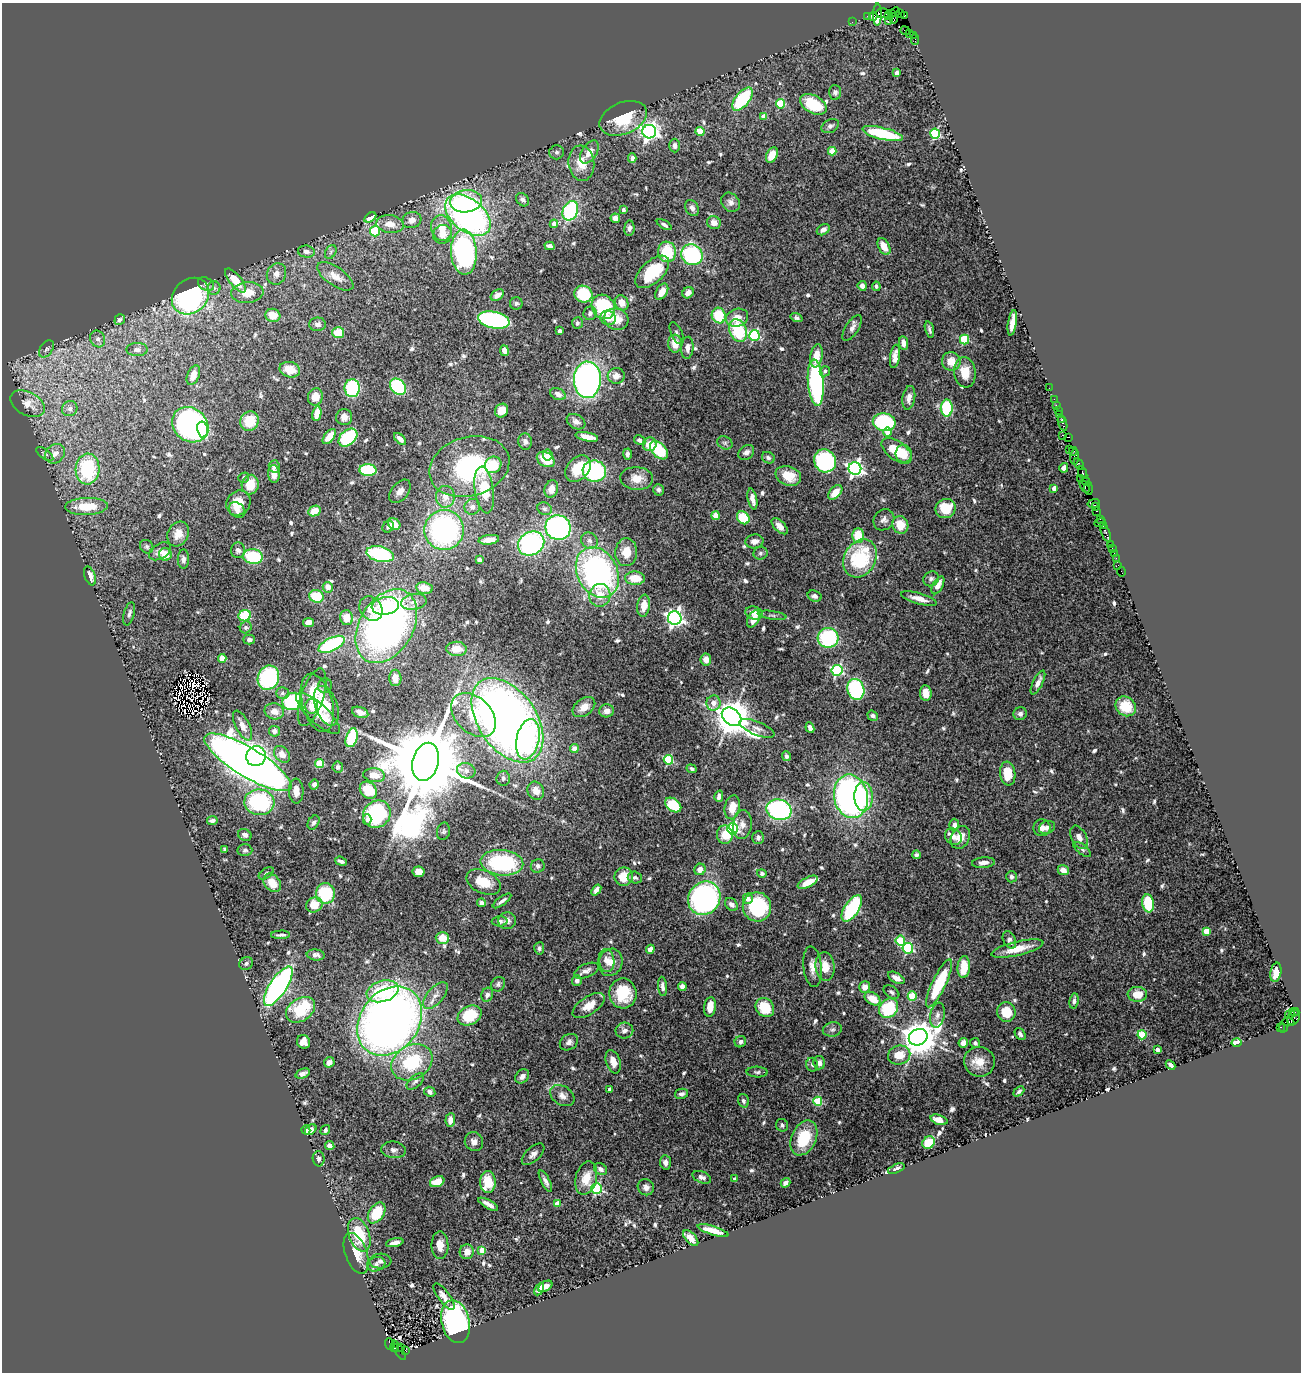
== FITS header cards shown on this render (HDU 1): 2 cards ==
NAXIS1  =                 1299
NAXIS2  =                 1370

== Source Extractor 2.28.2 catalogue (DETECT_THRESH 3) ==
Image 1299 x 1370 px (HDU 1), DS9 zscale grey, 1 PNG px = 1 image px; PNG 1303 x 1374 px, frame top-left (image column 1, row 1370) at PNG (2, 3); each listed source drawn as its Kron ellipse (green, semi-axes under 4 px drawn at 4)
Background 1.67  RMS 0.043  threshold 0.128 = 3 sigma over >= 5 px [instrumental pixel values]
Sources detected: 683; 10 with non-positive FLUX_AUTO (blend fragments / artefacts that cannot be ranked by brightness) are neither listed nor drawn; of the other 673, the 500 brightest by FLUX_AUTO listed and drawn (173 fainter detections omitted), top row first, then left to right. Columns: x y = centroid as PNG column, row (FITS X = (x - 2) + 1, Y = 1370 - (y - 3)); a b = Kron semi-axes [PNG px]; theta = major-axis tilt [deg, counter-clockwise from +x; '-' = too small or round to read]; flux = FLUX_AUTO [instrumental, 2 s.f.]
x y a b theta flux
896 12 5 2 - 57
883 13 7 4 1 220
891 13 3 2 - 24
900 13 2 2 - 28
877 15 11 3 89 270
905 15 4 3 - 77
867 16 2 2 - 43
873 16 4 3 - 230
889 16 4 3 - 88
893 19 5 3 - 180
889 20 2 2 - 34
852 22 2 2 - 35
905 31 5 2 - 120
910 33 3 2 - 160
913 35 4 2 - 130
915 39 5 2 - 120
897 73 4 4 - 20
835 92 7 6 - 7.2
742 99 14 7 50 200
780 104 4 4 - 150
813 104 14 8 -30 100
764 117 4 4 - 35
623 118 25 16 23 110
830 126 9 6 29 8.5
700 131 4 4 - 67
649 132 7 6 - 1500
883 134 21 6 -13 180
935 134 5 5 - 270
675 146 7 5 -88 11
832 151 4 4 - 58
557 152 7 7 - 7.8
589 152 13 7 56 32
772 155 8 5 62 39
632 158 5 4 - 10
581 163 18 13 -84 58
522 200 7 5 -49 12
466 201 16 11 7 120
731 202 10 8 -51 16
692 208 8 6 -59 13
623 210 4 3 - 13
570 211 10 7 66 260
468 215 26 16 -39 1100
370 217 7 4 30 26
615 218 5 4 - 20
412 220 9 8 - 21
714 223 7 6 - 22
390 224 14 9 -7 33
554 224 4 4 - 23
664 225 8 4 -31 8.2
442 228 13 10 -76 45
629 228 8 5 85 9.4
823 230 7 5 34 13
375 231 5 5 - 140
442 234 10 9 - 33
550 246 5 4 - 14
884 246 9 5 -62 34
306 252 8 6 -8 13
331 252 7 5 60 6.8
464 252 22 13 -87 590
667 252 10 9 - 110
692 255 11 10 - 310
652 272 21 11 43 130
276 274 11 9 66 22
335 276 21 9 -35 37
235 280 14 6 -51 58
206 284 8 6 -31 7.5
862 286 5 4 - 14
876 286 4 4 - 6.9
214 288 6 6 - 8.4
247 292 16 10 6 53
662 292 9 5 61 31
688 293 6 5 - 21
583 294 9 8 - 120
497 295 7 5 37 15
190 296 20 16 42 610
516 303 6 6 - 6.8
622 303 8 6 -62 28
603 307 13 11 -56 180
590 313 7 6 - 8
273 315 7 6 - 46
719 316 8 7 - 99
608 318 8 7 - 21
737 318 11 9 19 32
796 318 6 4 -19 7.3
616 319 12 10 -24 44
120 320 6 5 - 9.8
494 320 16 8 -12 390
577 323 6 5 - 6.8
1012 323 13 4 82 34
318 324 8 6 1 12
852 328 15 6 57 14
929 329 8 3 -74 7
738 330 11 8 -68 160
560 331 3 3 - 12
338 333 6 5 - 65
677 333 12 5 -65 8.2
754 335 5 5 - 290
98 339 8 7 - 12
965 340 5 4 - 150
903 343 7 4 -81 15
675 344 9 7 -84 38
687 348 11 6 85 15
46 349 9 6 55 8
137 350 10 6 1 14
504 351 5 4 - 18
816 356 11 6 81 46
895 356 12 5 80 21
951 361 9 9 - 41
290 370 10 7 -14 42
825 371 5 5 - 8
965 372 15 10 -84 45
193 375 10 6 68 31
616 376 8 8 - 19
587 380 18 13 89 830
816 383 23 8 -85 490
398 387 9 7 -45 200
352 388 9 7 88 240
1049 388 2 2 - 18
558 394 8 5 -24 14
315 397 9 7 75 34
909 398 12 6 80 19
1054 399 2 2 - 92
27 404 18 11 -28 49
1056 405 2 2 - 64
947 408 8 6 90 210
70 409 8 7 - 12
502 411 7 6 - 32
1058 411 2 2 - 130
317 414 7 4 79 39
1060 415 3 3 - 200
344 417 8 8 - 16
1062 420 3 2 - 190
250 421 10 9 - 71
576 422 10 7 -30 14
884 422 11 8 -10 250
1063 423 8 3 -71 430
190 425 19 16 -42 950
203 429 8 5 -79 200
887 432 4 4 - 51
1062 435 3 2 - 140
329 437 9 5 52 45
348 437 11 7 42 230
587 437 11 4 -12 32
1068 437 4 4 - 230
400 439 7 4 -44 16
640 440 6 4 -30 10
525 441 8 7 - 12
725 443 8 6 -27 6.4
650 444 7 6 - 42
1069 449 2 2 - 30
659 450 11 7 -45 140
897 451 17 9 -36 98
1073 451 4 3 - 140
746 452 8 6 40 12
45 454 10 4 -37 6.8
55 454 11 9 42 20
627 454 5 4 - 9.9
904 454 9 8 - 36
548 455 5 4 - 18
1075 457 7 4 86 640
768 458 6 5 - 6.7
546 459 9 7 -32 79
825 461 12 11 - 290
1079 464 6 3 -58 340
493 465 9 7 44 78
274 466 6 5 - 12
469 467 41 29 16 370
855 468 6 6 - 1000
1064 468 5 4 - 17
87 469 15 12 86 220
578 469 15 10 49 71
368 470 8 6 -4 190
594 471 12 10 -9 300
1083 473 6 3 -67 540
274 474 9 6 -85 27
788 476 13 9 -21 56
244 478 6 5 - 6.5
637 478 16 11 -4 38
1081 478 3 2 - 21
1086 481 4 2 - 93
250 485 10 8 76 58
1085 486 7 4 -57 660
1054 488 4 3 - 20
1088 488 7 2 -86 460
551 489 9 6 72 24
484 490 23 9 -82 100
658 490 6 5 - 8.1
400 491 13 8 51 19
835 492 8 5 47 41
445 497 11 9 86 30
752 499 11 4 -79 19
238 503 13 11 52 56
1094 503 6 3 13 170
86 506 21 8 2 85
1095 506 3 3 - 110
472 507 8 7 - 15
946 508 10 9 - 68
545 509 7 6 - 7.4
237 510 9 7 -40 15
315 511 6 5 - 45
1097 511 3 2 - 180
716 516 4 4 - 61
743 518 7 5 -47 100
1100 519 3 2 - 200
884 520 11 9 50 15
1100 522 6 3 11 310
394 524 6 5 - 29
900 525 9 8 - 51
388 526 6 5 - 8.7
780 526 10 5 -45 19
1103 526 3 2 - 150
558 528 13 12 - 550
444 530 20 19 - 600
1106 532 10 3 -69 470
178 534 13 10 62 33
858 536 7 6 - 84
489 540 10 4 8 21
589 541 9 7 -43 12
754 541 9 7 9 18
531 544 14 11 31 450
1110 544 3 3 - 170
147 547 7 6 - 7.3
1112 548 3 2 - 93
238 550 8 7 - 11
160 551 12 7 30 19
626 552 14 11 88 48
760 553 7 6 - 7.5
165 554 6 6 - 40
380 554 14 7 -13 260
1114 554 3 2 - 100
253 556 10 7 -7 150
860 558 20 15 61 210
1116 558 2 2 - 21
183 559 9 5 89 12
479 560 4 4 - 9.2
1118 565 3 2 - 35
597 572 26 20 -63 800
1121 572 4 2 - 24
90 576 10 5 -69 21
635 578 10 6 -2 57
931 579 8 7 - 8.7
938 585 10 5 62 22
328 587 5 5 - 23
424 588 8 5 -8 33
600 595 11 10 - 41
316 596 7 6 - 91
814 596 7 5 -18 9.4
919 598 18 5 -16 27
414 602 13 8 11 20
385 606 14 9 7 57
644 606 11 6 83 40
371 609 13 10 -53 38
754 613 9 6 -18 22
129 614 12 5 75 11
772 615 14 3 -8 7.1
245 616 6 5 - 150
347 618 7 6 - 40
675 618 7 6 - 1100
754 619 9 5 61 35
308 622 5 4 - 21
386 626 40 27 59 1300
246 627 6 5 - 6.5
828 638 10 10 - 240
249 640 6 5 - 8.9
332 644 14 6 26 290
456 649 10 7 -2 40
222 658 4 4 - 64
706 660 6 5 - 20
837 670 5 5 - 360
268 678 12 10 71 270
395 678 8 6 -89 25
1038 683 13 5 63 17
325 686 7 7 - 9.3
856 689 10 8 -72 330
282 693 6 5 - 7.9
926 693 8 6 -84 27
312 697 30 11 72 84
293 701 10 8 12 230
317 703 30 15 -74 92
714 703 7 7 - 22
311 706 7 6 - 21
326 706 21 11 -70 52
1126 706 11 9 -42 84
584 707 12 8 36 32
274 711 10 8 -13 24
607 711 7 6 - 19
360 712 8 5 -19 18
318 713 28 9 -43 69
1020 714 6 6 - 9
473 715 26 17 -44 110
873 716 6 4 -36 7.8
732 717 11 8 -39 7800
507 720 47 29 -56 2500
242 726 16 7 -63 25
757 728 18 6 -22 18
810 728 5 4 - 11
274 731 5 5 - 11
352 738 10 5 73 210
528 739 20 11 78 100
574 749 4 4 - 30
282 754 9 7 -48 20
256 756 10 9 - 430
786 756 5 4 - 7.3
668 760 5 5 - 210
248 762 50 14 -31 4300
426 762 19 13 75 68000
319 764 4 4 - 130
338 767 5 5 - 7.5
692 769 5 4 - 6.9
466 771 9 7 -16 13
1008 774 12 7 -82 57
374 775 11 7 -7 38
503 778 7 6 - 8
314 785 5 4 - 9.4
368 790 9 7 -43 80
296 791 12 7 -88 23
536 791 9 8 - 26
719 796 6 4 75 12
851 796 22 17 -78 980
864 796 14 9 -88 120
259 802 15 13 -7 310
673 805 9 6 -38 110
732 807 12 7 79 37
779 810 13 10 -17 400
377 814 14 13 - 300
367 819 5 4 - 10
212 821 5 4 - 10
314 822 7 5 60 8.3
742 824 14 9 83 21
954 825 6 5 - 13
1047 827 8 6 22 11
1042 828 8 8 - 17
732 829 5 5 - 460
443 831 9 6 78 7.7
245 835 7 5 -27 11
725 835 9 8 - 45
953 837 9 7 -43 14
960 837 12 9 64 32
1079 837 12 7 -62 22
758 838 6 5 - 10
225 849 4 3 - 6.6
1082 849 10 5 -39 8.1
245 850 7 6 - 7.2
916 855 4 4 - 7.2
341 861 6 3 -20 11
502 863 21 12 -5 270
983 863 11 5 5 18
538 866 7 6 - 9.1
700 869 6 5 - 17
1063 870 6 5 - 23
419 872 6 5 - 26
266 873 8 5 34 7
762 873 5 4 - 7.2
624 877 9 9 - 55
1011 877 6 5 - 7.3
635 878 7 5 -15 7.4
483 882 18 11 -25 63
808 882 11 5 27 33
272 883 10 7 -49 46
596 890 6 4 50 13
325 893 10 9 - 160
704 898 17 15 53 630
748 899 5 5 - 22
502 901 11 3 36 9.8
482 903 4 4 - 11
1148 903 9 5 -83 120
731 904 7 5 -44 14
314 905 8 7 - 54
757 907 14 14 - 230
852 908 15 7 56 240
500 921 8 5 1 10
507 921 9 8 - 15
1207 931 4 4 - 60
281 935 9 3 2 8.1
442 938 6 6 - 40
1009 940 9 6 -66 13
900 941 5 5 - 180
539 948 6 5 - 6.7
908 948 5 5 - 280
650 949 4 4 - 20
1017 949 27 7 13 50
316 955 9 5 -7 14
606 960 11 7 -80 22
610 962 14 12 70 32
246 963 7 6 - 7.4
825 966 14 9 -84 43
813 967 20 9 -84 27
964 967 11 6 87 59
586 971 13 6 23 14
1276 972 10 5 79 31
896 978 9 5 -29 19
577 980 5 5 - 10
939 983 26 7 64 200
498 984 7 6 - 7.2
278 986 23 8 57 850
663 986 10 4 -83 10
682 986 4 4 - 12
865 987 6 5 - 23
382 991 16 10 17 140
891 992 9 5 -33 7.7
623 993 15 13 -82 100
1137 994 9 7 1 49
435 995 16 8 50 22
487 995 7 5 67 12
912 996 4 4 - 110
872 999 8 5 -33 53
1074 1001 7 4 80 10
589 1006 18 8 33 40
710 1007 10 5 83 36
765 1008 10 8 -49 78
888 1008 10 9 - 170
300 1010 16 11 34 150
1006 1012 10 9 - 61
1294 1012 5 2 - 98
1290 1014 5 3 - 76
937 1015 12 7 79 15
469 1016 12 9 28 120
1294 1018 8 6 59 480
390 1021 37 29 53 2300
1288 1022 6 4 -11 670
1284 1025 7 4 75 270
1281 1027 3 3 - 140
832 1029 10 7 12 9.9
624 1031 9 8 - 17
1020 1034 6 5 - 8.5
1142 1035 4 4 - 130
918 1037 9 8 - 7200
303 1042 7 6 - 34
569 1042 10 7 34 13
740 1042 6 5 - 9.2
963 1043 5 4 - 18
975 1043 5 5 - 7.8
1237 1043 5 3 - 46
1157 1050 3 3 - 16
899 1055 11 9 15 49
329 1062 5 5 - 15
412 1062 21 17 30 170
613 1062 12 7 -72 27
979 1062 15 15 - 43
819 1063 6 6 - 14
812 1065 7 6 - 7.7
1171 1065 5 3 - 7.6
757 1072 10 5 -2 6.8
303 1074 7 4 22 12
522 1076 8 6 46 15
415 1081 10 5 42 10
609 1089 4 3 - 9.7
1019 1091 6 4 43 6.4
430 1092 6 5 - 12
681 1094 6 5 - 9.9
562 1096 13 9 -33 19
743 1101 7 5 -73 7.6
818 1101 4 4 - 140
450 1120 7 5 85 23
939 1120 9 5 -16 24
782 1125 6 6 - 7.5
306 1130 5 3 - 7.5
311 1130 6 4 40 20
325 1130 5 4 - 8.7
804 1138 18 12 65 120
474 1142 9 9 - 16
929 1142 7 5 41 79
330 1146 5 4 - 11
394 1150 12 8 -6 14
533 1154 14 7 42 15
319 1159 8 6 -88 7.6
666 1163 7 5 -81 11
600 1169 7 5 -33 13
896 1169 9 3 22 6.9
702 1177 10 5 -22 11
586 1178 17 10 76 47
735 1179 4 3 - 6.7
545 1181 12 4 -62 11
437 1182 7 5 23 48
488 1182 11 8 -89 75
786 1183 5 4 - 9.9
646 1187 8 7 - 14
597 1189 5 5 - 300
557 1203 4 4 - 40
488 1204 11 4 -29 17
377 1213 12 7 57 110
713 1231 16 4 -17 33
359 1235 17 10 -70 120
691 1238 10 5 -47 24
395 1243 9 4 12 16
440 1245 14 8 -89 34
482 1250 4 4 - 41
467 1252 7 7 - 26
356 1253 21 10 -70 50
380 1261 11 7 2 11
376 1264 9 7 19 14
545 1286 7 5 31 16
539 1289 7 4 62 15
444 1297 16 6 -54 22
455 1322 22 14 -76 710
390 1344 5 4 - 360
401 1347 3 2 - 180
394 1348 4 3 - 320
399 1350 11 4 -58 950
406 1351 4 3 - 420
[173 fainter detections neither listed nor drawn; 10 non-positive-flux detections neither listed nor drawn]